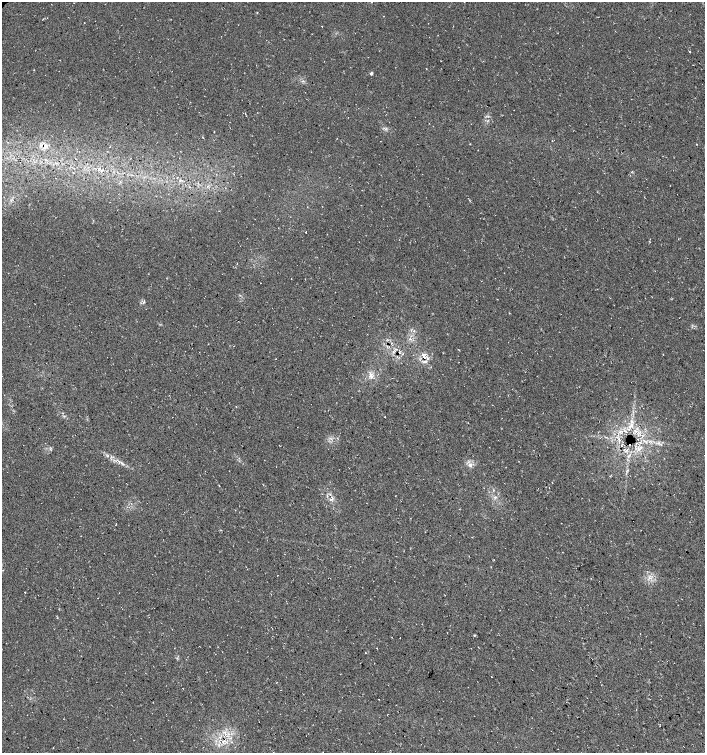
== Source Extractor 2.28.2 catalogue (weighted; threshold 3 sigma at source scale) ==
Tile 6 of 4 x 4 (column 2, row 2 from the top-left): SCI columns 1550-2954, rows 3009-4509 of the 5974 x 6011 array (HDU 1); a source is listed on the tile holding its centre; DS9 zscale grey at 2 x 2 block average (1 PNG px = mean of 2 x 2 image px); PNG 707 x 755 px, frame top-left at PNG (2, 2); no overlay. Shown black and unused: <1% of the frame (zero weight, under 3 of 4 exposures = <1% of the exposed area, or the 3 px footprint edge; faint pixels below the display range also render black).
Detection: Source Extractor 2.28.2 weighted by HDU 2 'WHT'; one run over the whole footprint, this tile lists its part. Background 0.0145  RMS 0.0052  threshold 0.0235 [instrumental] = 3 sigma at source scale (4.5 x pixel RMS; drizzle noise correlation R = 1.50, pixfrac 1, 0.0396/0.0396 arcsec/px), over >= 5 px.
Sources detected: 33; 5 cosmic-ray / hot-pixel residue — not listed; the other 28 listed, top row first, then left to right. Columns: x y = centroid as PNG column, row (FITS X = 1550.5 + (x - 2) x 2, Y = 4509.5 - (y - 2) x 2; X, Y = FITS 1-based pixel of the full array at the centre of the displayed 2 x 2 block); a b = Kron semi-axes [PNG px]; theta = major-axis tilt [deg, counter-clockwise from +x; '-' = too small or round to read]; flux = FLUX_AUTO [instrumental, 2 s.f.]
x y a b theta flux
689 51 2 2 - 0.81
371 74 3 3 - 1.8
45 147 9 4 59 4.7
101 171 3 3 - 1.2
73 173 2 2 - 0.56
56 178 2 2 - 0.45
144 302 4 3 - 1.4
414 331 3 3 - 1.7
424 357 3 2 - 34
427 359 5 3 - 2.6
424 362 6 2 17 1.9
371 376 8 5 -63 5.7
236 407 2 2 - 0.55
632 422 4 4 - 2.7
630 426 4 3 - 2.7
625 431 7 2 -23 2
619 440 6 2 -39 2.3
640 442 4 3 - 2
621 445 2 2 - 0.68
635 447 4 2 - 1.7
122 463 6 2 -41 2.4
470 466 5 3 - 2.3
495 497 3 2 - 1.2
591 578 2 2 - 0.47
25 592 2 2 - 0.64
374 663 2 2 - 0.41
491 676 2 2 - 0.4
153 702 2 2 - 0.4
Overlapping masked pixels (flux is a lower limit): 2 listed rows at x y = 45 147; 424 357
Diffuse or blended objects may show on this block-average render without a row.